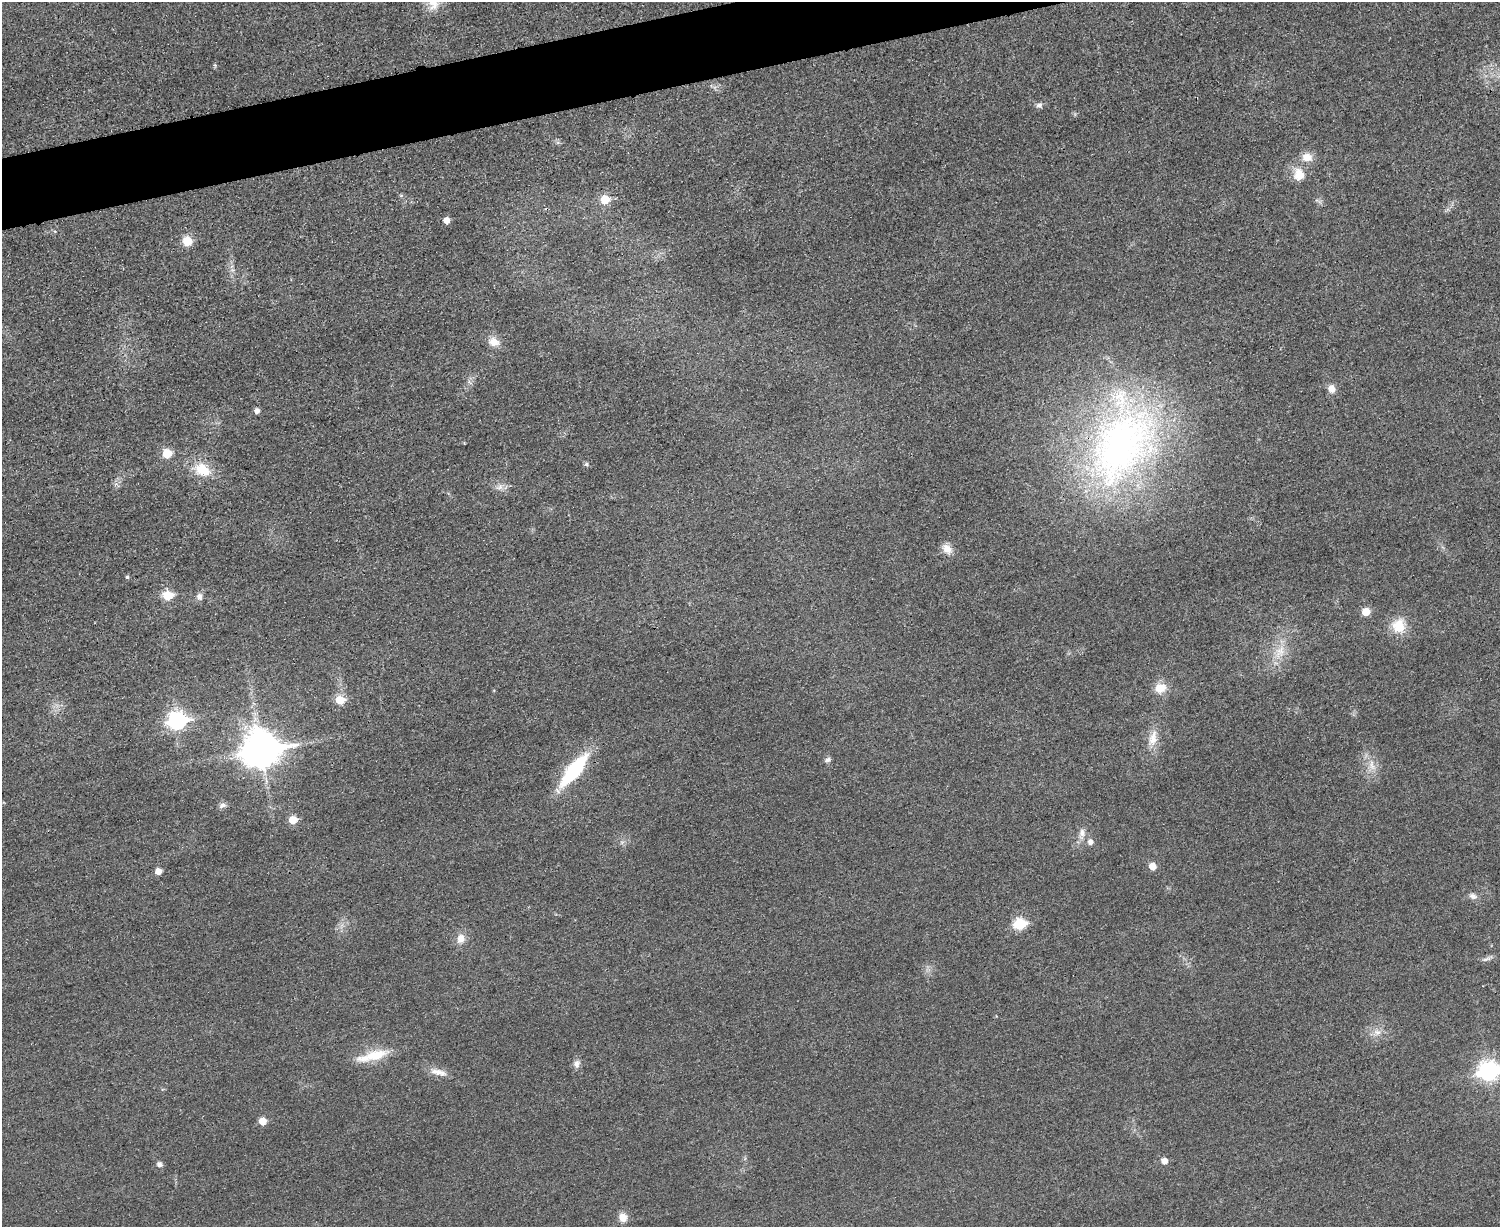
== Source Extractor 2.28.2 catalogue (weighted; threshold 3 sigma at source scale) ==
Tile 8 of 3 x 4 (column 2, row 3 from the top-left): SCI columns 1651-3148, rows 1243-2467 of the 4919 x 4934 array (HDU 1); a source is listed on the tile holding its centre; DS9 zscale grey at full resolution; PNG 1502 x 1229 px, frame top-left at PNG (2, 2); no overlay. Shown black and unused: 4% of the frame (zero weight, under 3 of 4 exposures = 2% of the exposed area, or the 3 px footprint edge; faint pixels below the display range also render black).
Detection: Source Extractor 2.28.2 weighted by HDU 2 'WHT'; one run over the whole footprint, this tile lists its part. Background 0.0153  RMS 0.0057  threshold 0.0258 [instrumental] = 3 sigma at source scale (4.5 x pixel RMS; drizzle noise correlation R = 1.50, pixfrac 1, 0.05/0.05 arcsec/px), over >= 5 px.
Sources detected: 52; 1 inside a brighter listed object's ellipse — not listed separately; the other 51 listed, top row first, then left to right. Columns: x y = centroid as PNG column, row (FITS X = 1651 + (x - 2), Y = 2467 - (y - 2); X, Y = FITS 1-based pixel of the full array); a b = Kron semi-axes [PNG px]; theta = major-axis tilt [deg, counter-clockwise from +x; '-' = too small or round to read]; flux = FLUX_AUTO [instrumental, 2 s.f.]
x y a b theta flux
433 4 19 16 73 9.7
215 65 5 4 - 0.77
1039 105 8 7 - 2
1307 157 13 10 -7 6.8
1299 175 18 14 -82 9.7
401 195 6 4 1 0.83
605 200 6 6 - 18
446 220 5 5 - 5.6
187 241 6 6 - 17
494 342 15 11 -20 6.2
1332 389 9 8 - 5
257 411 5 5 - 2.9
1121 447 117 73 59 270
167 453 6 5 - 20
586 464 6 6 - 1
202 470 22 15 -27 16
499 487 12 8 31 3.5
947 549 13 10 -49 5.7
127 577 5 4 - 1.1
168 595 6 6 - 24
199 596 9 7 -82 2.6
1366 612 6 5 - 12
1399 626 20 19 - 13
1280 652 22 13 64 12
1160 688 13 11 20 9.1
340 700 6 6 - 15
177 721 9 8 - 190
1153 738 24 11 78 8.7
261 750 13 11 10 1400
828 760 8 6 15 1.7
1372 765 18 10 -74 7.2
574 770 31 11 51 60
222 805 11 6 18 2
293 820 6 5 - 12
1082 833 17 8 81 4.5
1090 842 7 6 - 2.7
1152 866 6 5 - 7.5
158 871 5 5 - 5.8
1473 896 11 7 -24 2.8
1020 924 7 6 - 45
461 939 12 10 79 5.6
1487 958 18 5 23 2.2
1377 1032 11 8 -14 4
375 1055 41 12 13 16
577 1064 10 8 75 3
1489 1071 10 8 9 260
438 1072 24 8 -14 5.6
262 1121 5 5 - 9.2
1164 1161 6 5 - 4.7
159 1164 8 7 - 1.9
623 1217 10 9 - 5
Overlapping masked pixels (flux is a lower limit): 1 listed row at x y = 1121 447
Isophote crosses this tile's border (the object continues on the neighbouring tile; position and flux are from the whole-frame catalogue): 2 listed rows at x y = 433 4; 1489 1071